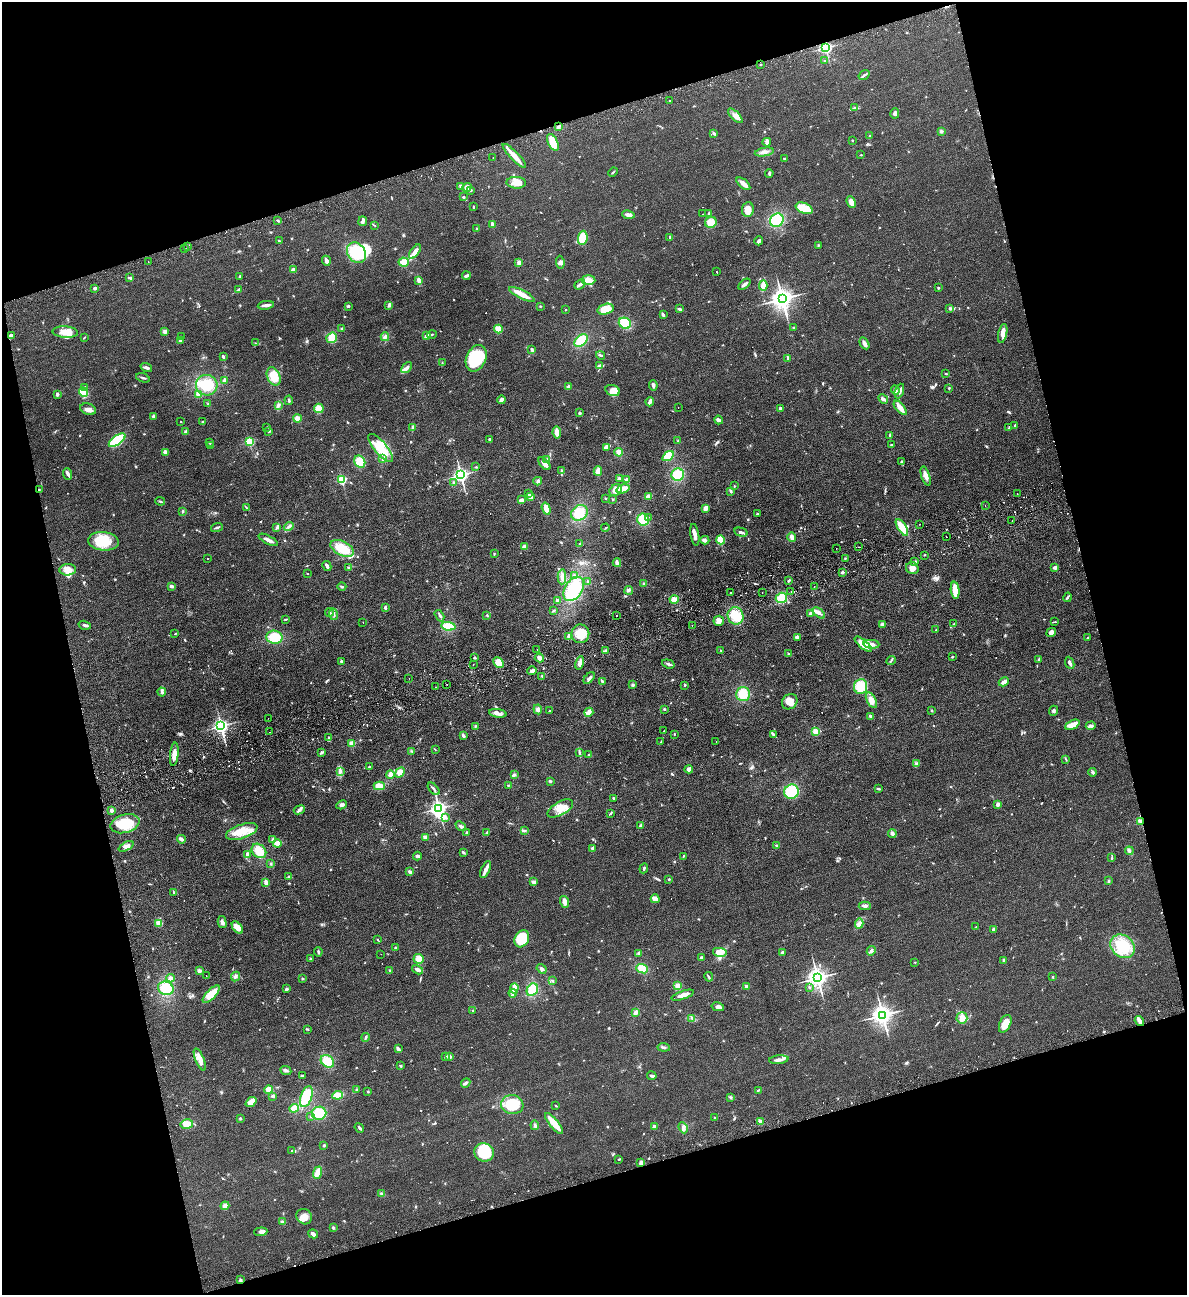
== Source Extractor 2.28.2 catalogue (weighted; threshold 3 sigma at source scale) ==
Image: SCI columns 286-5024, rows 57-5228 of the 5189 x 5283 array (HDU 1 of 3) = the unmasked area's bounding box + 8 px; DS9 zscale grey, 4 x 4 block average (1 PNG px = mean of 4 x 4 image px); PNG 1189 x 1297 px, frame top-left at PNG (2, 2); each listed source drawn as its Kron ellipse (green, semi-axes under 4 px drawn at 4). Shown black and unused: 33% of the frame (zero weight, under 2 of 3 exposures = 3% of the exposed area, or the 3 px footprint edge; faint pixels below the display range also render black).
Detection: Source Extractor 2.28.2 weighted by HDU 2 'WHT'. Background 0.0822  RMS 0.0093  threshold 0.0419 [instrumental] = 3 sigma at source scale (4.5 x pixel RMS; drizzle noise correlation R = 1.50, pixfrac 1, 0.05/0.05 arcsec/px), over >= 5 px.
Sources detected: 963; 4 inside a brighter object's white glare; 32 cosmic-ray / hot-pixel residue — neither listed nor drawn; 14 coinciding with a brighter row at this scale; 36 inside a brighter listed object's ellipse — not listed separately; of the other 877, all 500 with FLUX_AUTO >= 3.44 (the completeness limit of this list) listed and drawn (377 fainter detections not listed), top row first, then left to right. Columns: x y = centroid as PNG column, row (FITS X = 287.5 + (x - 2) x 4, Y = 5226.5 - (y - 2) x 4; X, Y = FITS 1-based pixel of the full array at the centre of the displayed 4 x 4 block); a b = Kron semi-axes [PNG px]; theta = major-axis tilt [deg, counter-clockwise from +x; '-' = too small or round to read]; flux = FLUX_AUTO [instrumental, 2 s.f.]
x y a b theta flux
825 48 2 2 - 1200
824 60 2 2 - 4.9
761 65 2 2 - 15
864 75 6 2 34 9.1
670 101 2 2 - 44
855 108 3 2 - 5.5
895 113 5 3 - 12
735 116 9 4 -46 26
558 126 3 2 - 9.4
941 131 3 2 - 5.9
714 133 4 2 - 11
870 136 2 2 - 5.3
852 140 2 2 - 11
553 142 9 5 -64 87
767 142 4 2 - 9.8
764 152 10 4 10 24
861 155 2 2 - 4.6
514 156 16 3 -46 60
493 157 2 2 - 7.4
784 159 3 2 - 5.9
613 172 5 2 - 5
769 173 4 2 - 7.8
516 183 9 6 -3 52
743 184 8 3 -41 44
460 186 3 3 - 10
467 187 5 3 - 21
471 190 2 2 - 6.3
463 197 2 2 - 6.9
851 202 6 4 -65 35
473 207 3 2 - 4.7
804 208 9 5 -22 110
748 210 7 6 - 47
709 213 3 2 - 6.7
703 214 2 2 - 4.1
628 215 6 4 -10 18
777 220 7 6 - 160
278 221 3 2 - 5.2
363 221 5 2 - 31
711 222 6 5 - 52
492 224 4 2 - 20
375 225 3 2 - 3.6
477 229 2 2 - 4.2
670 237 3 2 - 8.6
583 238 7 5 84 110
279 241 3 2 - 5
759 241 4 3 - 14
818 245 3 2 - 4.4
187 247 2 2 - 24
185 249 2 2 - 5
415 252 8 3 54 33
356 253 11 8 -55 230
326 261 5 2 - 26
148 262 2 2 - 4.3
404 262 5 4 - 44
560 262 6 3 -84 13
519 263 3 3 - 19
293 270 2 2 - 92
716 272 2 2 - 33
240 276 2 2 - 27
466 276 4 3 - 12
130 278 4 2 - 11
419 280 4 2 - 28
588 280 7 4 -4 48
580 284 6 2 39 25
744 284 7 2 39 21
763 285 5 3 - 32
94 288 2 2 - 42
938 288 2 2 - 19
239 290 3 2 - 15
522 294 14 2 -27 89
782 299 4 3 - 4600
266 305 8 2 8 29
389 305 4 3 - 10
348 306 3 2 - 8.5
540 306 2 2 - 3.7
950 308 3 3 - 9.9
605 309 8 5 16 70
679 309 4 2 - 8.3
565 310 2 2 - 4.6
663 315 4 2 - 9.6
625 323 6 5 - 120
794 327 2 2 - 4.2
342 328 3 2 - 6.8
498 329 4 3 - 56
65 332 13 5 -4 71
165 332 3 3 - 16
1003 333 10 4 77 30
432 334 5 2 - 6.7
12 335 3 3 - 6.8
427 336 4 3 - 15
84 337 3 2 - 4.8
182 337 2 2 - 4.2
385 337 4 3 - 13
332 338 5 5 - 65
180 341 3 2 - 9.6
581 341 8 5 43 120
255 343 3 2 - 3.5
864 343 6 2 -60 25
532 350 3 2 - 18
600 355 4 2 - 11
223 356 3 2 - 12
476 358 14 9 66 330
788 358 3 2 - 11
442 363 3 2 - 4.3
600 366 4 3 - 27
146 367 6 3 -18 15
407 368 6 3 49 17
946 374 3 2 - 4.6
274 376 9 6 -65 81
143 378 7 2 -18 9.8
224 381 3 2 - 13
207 385 11 10 - 120
653 385 5 3 - 12
85 387 2 2 - 18
568 387 3 2 - 10
949 388 3 2 - 4.4
895 390 5 3 - 15
613 391 7 5 -22 57
899 391 7 3 69 26
83 392 5 3 - 110
57 394 4 3 - 9.8
199 394 4 3 - 28
883 399 5 2 - 14
289 400 5 2 - 8.2
501 400 4 2 - 23
650 402 4 2 - 23
208 404 2 2 - 4.2
278 405 3 3 - 10
319 408 5 4 - 56
678 408 2 2 - 3.6
780 408 3 3 - 9
900 408 8 3 -49 53
88 409 8 5 -20 25
580 413 3 2 - 8.4
153 416 3 3 - 7.4
297 418 4 4 - 26
719 420 4 2 - 23
181 422 2 2 - 5.5
203 422 2 2 - 6.5
1015 426 3 2 - 5.8
267 427 2 2 - 4.4
412 427 3 2 - 10
1009 428 3 2 - 6.1
186 431 3 3 - 10
269 431 3 2 - 8.5
557 432 6 3 -81 45
890 436 4 2 - 7.3
489 439 2 2 - 7.1
117 440 9 4 35 240
678 441 3 2 - 4.5
249 442 2 2 - 460
210 443 2 2 - 3.9
891 445 2 2 - 5.6
210 446 4 2 - 9.8
606 447 4 3 - 32
381 448 17 6 -50 110
166 452 3 2 - 32
619 452 4 4 - 28
668 456 6 4 33 110
382 459 3 2 - 3.7
547 460 4 3 - 13
360 462 6 5 - 64
901 462 3 2 - 5.8
544 464 8 3 -50 37
476 467 3 2 - 6.5
562 471 3 2 - 8.5
598 471 5 4 - 33
68 474 6 3 -69 15
461 475 2 2 - 1900
678 475 6 6 - 110
926 476 10 4 -72 37
620 479 4 3 - 9.1
627 479 3 3 - 16
342 480 2 2 - 510
538 481 4 3 - 13
453 482 2 2 - 4.7
734 486 2 2 - 4.3
623 489 7 3 16 110
39 490 3 2 - 5
616 490 6 5 - 49
731 491 3 3 - 7.4
528 494 3 2 - 6.1
1017 494 2 2 - 4.1
648 496 4 2 - 32
530 497 4 3 - 17
606 498 3 2 - 3.7
613 499 2 2 - 5
521 500 3 3 - 21
160 501 5 2 - 7.4
985 506 2 2 - 5.9
247 508 3 2 - 3.6
705 508 4 3 - 28
546 509 6 3 -72 55
183 511 3 2 - 5.3
579 513 9 7 37 110
757 513 2 2 - 4.2
648 518 2 2 - 4.4
643 520 6 5 - 110
1012 521 2 2 - 5.1
920 524 2 2 - 6.1
217 527 6 2 17 9.4
277 527 4 3 - 11
289 527 5 2 - 10
902 527 9 3 -58 77
605 528 4 2 - 4.1
741 532 7 2 -15 13
695 535 11 3 -80 29
792 537 4 2 - 32
946 537 2 2 - 4.6
268 540 10 3 -27 28
705 540 4 4 - 16
721 540 5 3 - 88
103 541 15 9 -4 150
580 544 2 2 - 34
524 547 3 3 - 25
858 547 2 2 - 5.7
342 548 12 7 -26 130
836 548 2 2 - 3.5
494 554 3 2 - 4
925 555 2 2 - 3.9
845 558 2 2 - 3.9
208 559 2 2 - 5.8
915 562 3 2 - 9.1
617 563 4 2 - 28
327 566 5 2 - 17
348 567 2 2 - 4.9
912 568 6 6 - 30
1055 568 2 2 - 65
68 570 8 5 4 43
842 572 2 2 - 14
307 573 2 2 - 5.8
574 575 4 2 - 12
562 577 7 3 -90 22
789 581 3 2 - 6
588 582 3 2 - 8.4
643 584 3 2 - 4.2
171 586 4 2 - 14
342 587 4 2 - 7
814 587 2 2 - 4.9
574 589 13 8 58 210
629 590 4 4 - 12
955 590 9 3 -83 100
730 592 2 2 - 4.2
791 592 2 2 - 5.4
762 593 2 2 - 4.1
1068 597 5 2 - 8.1
781 598 6 5 - 79
674 599 4 3 - 39
558 601 3 2 - 19
385 607 3 2 - 9.6
553 610 3 2 - 4.6
329 613 4 3 - 10
819 613 7 4 -39 24
333 614 6 4 -83 16
810 614 2 2 - 55
487 615 3 2 - 4.5
439 616 6 2 -59 9.4
617 616 2 2 - 4
736 616 9 8 - 96
285 619 3 2 - 3.9
719 621 5 5 - 26
1055 622 3 2 - 4.1
363 623 2 2 - 13
882 624 3 3 - 12
953 624 4 2 - 4.4
85 625 6 3 -16 13
448 626 7 3 -6 110
692 626 2 2 - 4.9
936 630 3 2 - 3.9
1051 632 5 4 - 27
175 634 2 2 - 4
580 634 9 9 - 98
569 636 3 2 - 20
274 637 8 6 -5 110
797 637 3 2 - 21
1087 638 2 2 - 4.6
863 644 10 3 -39 84
871 644 8 4 -4 28
537 649 2 2 - 5.1
605 650 4 2 - 7.3
721 650 2 2 - 3.8
788 654 3 2 - 5.5
475 657 3 2 - 5.2
952 657 3 2 - 6.4
539 658 4 4 - 21
1039 659 2 2 - 9.4
891 661 5 2 - 5.5
341 662 3 2 - 10
499 663 6 5 - 54
580 663 7 4 77 21
1070 663 6 3 -66 15
473 664 2 2 - 6.8
668 664 6 2 -17 12
532 671 5 3 - 18
542 676 3 2 - 5.5
409 678 2 2 - 25
589 678 7 3 46 16
602 681 3 2 - 10
1004 682 5 2 - 25
447 685 2 2 - 3.7
633 685 3 3 - 8.1
685 685 2 2 - 3.7
860 686 7 6 - 89
436 687 2 2 - 3.7
162 692 4 3 - 9.8
743 694 7 7 - 92
871 700 8 4 -62 42
790 702 8 7 - 52
538 709 5 4 - 18
664 709 3 2 - 5
549 711 2 2 - 8
932 711 3 2 - 4.5
1053 711 5 2 - 9
589 712 5 3 - 40
498 713 9 3 -9 23
870 716 3 2 - 8
268 718 2 2 - 8.8
1072 725 8 3 27 66
221 726 3 2 - 2000
475 726 2 2 - 4.4
1091 726 5 3 - 11
664 731 2 2 - 5.9
816 731 2 2 - 250
269 732 2 2 - 4.8
674 734 3 2 - 4.3
773 734 4 2 - 10
463 736 4 2 - 10
329 738 4 2 - 6.4
661 742 4 2 - 5.7
716 742 2 2 - 3.5
352 744 2 2 - 170
435 750 3 2 - 3.4
412 751 3 2 - 4.5
322 752 4 3 - 8.3
579 752 3 2 - 4.7
174 754 12 4 83 46
589 755 3 2 - 5.3
1066 760 4 2 - 4.3
916 764 3 2 - 5.2
369 767 2 2 - 16
689 769 4 4 - 18
340 772 3 2 - 7.9
400 772 5 4 - 41
1093 772 4 3 - 10
390 775 4 3 - 29
514 775 4 3 - 9.3
550 781 3 2 - 8.8
508 785 2 2 - 4.5
379 786 6 3 -1 52
434 789 7 2 -48 12
878 789 4 2 - 8.8
792 792 7 7 - 180
614 799 3 2 - 14
998 804 2 2 - 80
342 805 5 4 - 15
560 808 14 6 30 66
439 809 4 3 - 2200
111 810 2 2 - 54
299 810 6 3 22 15
611 813 4 2 - 6.3
446 817 3 2 - 6.4
1141 822 3 3 - 12
125 824 15 9 16 170
641 825 4 2 - 13
461 826 6 2 -40 13
242 831 16 7 18 100
524 831 3 2 - 4.2
467 832 2 2 - 24
487 833 3 2 - 4.3
892 833 4 3 - 16
425 837 4 2 - 26
181 839 4 2 - 22
273 839 3 2 - 11
277 843 4 3 - 30
776 845 2 2 - 4.1
126 846 8 4 26 24
592 848 2 2 - 32
259 851 8 6 -44 80
1129 851 4 2 - 9.2
463 852 4 2 - 8.6
247 855 4 3 - 17
417 856 4 3 - 11
684 856 3 2 - 4.2
1112 858 3 2 - 4.8
271 864 3 2 - 4.1
644 868 5 2 - 6.4
486 869 9 2 65 35
410 872 4 3 - 9.8
289 877 3 2 - 7
669 879 2 2 - 12
1108 881 3 2 - 5.1
266 882 4 2 - 27
534 882 4 3 - 16
174 892 3 2 - 5.3
655 899 4 3 - 40
564 902 6 3 -71 32
865 906 6 2 2 12
222 922 6 4 -75 16
159 923 3 3 - 39
859 924 5 3 - 16
237 927 7 4 -50 45
976 927 2 2 - 5.7
993 929 4 2 - 7.1
522 939 9 7 60 240
377 940 3 2 - 4.4
1122 946 13 10 -38 150
395 948 2 2 - 29
871 951 5 3 - 12
318 952 5 2 - 7.9
720 952 7 4 -10 62
782 952 3 2 - 8.2
639 953 3 3 - 7.8
381 954 2 2 - 5.5
701 958 2 2 - 12
310 959 2 2 - 3.7
419 959 5 5 - 40
1004 960 3 2 - 7.5
915 962 2 2 - 3.8
542 969 5 3 - 12
642 969 6 4 -21 63
390 970 3 2 - 5.5
417 970 6 3 -31 22
199 971 3 3 - 11
206 976 2 2 - 28
235 976 5 3 - 12
709 977 5 2 - 7.8
1053 977 2 2 - 12
170 978 4 3 - 18
303 978 4 2 - 4.2
817 978 3 3 - 3700
553 981 3 2 - 4.9
678 986 4 3 - 31
746 986 3 2 - 12
809 987 2 2 - 5.4
166 988 8 6 -19 120
514 988 5 4 - 20
286 989 3 2 - 9.3
532 990 6 5 - 110
513 993 4 3 - 12
211 994 11 4 46 87
683 995 11 3 19 36
718 1007 6 3 -13 18
473 1011 2 2 - 8.9
636 1013 4 2 - 29
882 1015 3 3 - 3900
692 1018 2 2 - 4.1
962 1018 5 5 - 30
1139 1021 5 2 - 32
1005 1024 9 5 65 61
307 1029 3 2 - 4.5
365 1037 4 2 - 11
664 1047 6 2 -7 7.8
398 1049 4 2 - 18
446 1056 3 3 - 8.5
450 1057 2 2 - 45
200 1059 12 4 -67 47
779 1060 10 3 7 25
327 1061 7 5 -38 88
401 1066 2 2 - 3.9
286 1070 5 3 - 13
302 1076 3 2 - 11
652 1076 5 3 - 10
466 1083 5 3 - 11
269 1090 4 4 - 35
356 1090 3 2 - 5.9
758 1090 3 2 - 3.8
368 1091 2 2 - 5
338 1095 5 4 - 58
273 1096 3 3 - 13
306 1097 11 5 70 200
731 1098 3 2 - 5.1
251 1102 6 4 39 55
512 1105 11 9 -9 220
556 1106 2 2 - 5
294 1108 5 3 - 47
319 1113 7 6 - 110
311 1116 3 2 - 4.6
240 1118 2 2 - 25
714 1118 3 2 - 4.3
760 1121 4 3 - 14
554 1123 13 4 -51 81
187 1124 6 5 - 55
535 1125 5 2 - 10
654 1126 2 2 - 93
359 1128 5 2 - 11
683 1128 6 3 -66 15
324 1145 2 2 - 8.5
291 1151 2 2 - 4.4
484 1152 10 9 - 240
619 1159 3 2 - 5.4
641 1162 3 3 - 15
317 1173 6 3 67 71
382 1194 3 2 - 9
225 1206 4 4 - 36
304 1217 8 7 - 40
282 1222 2 2 - 11
333 1228 3 2 - 6.6
261 1232 6 3 5 15
313 1234 5 2 - 23
240 1280 3 2 - 7
Overlapping masked pixels (flux is a lower limit): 3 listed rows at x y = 825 48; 39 490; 1141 822
Diffuse or blended objects may show on this block-average render without a row.